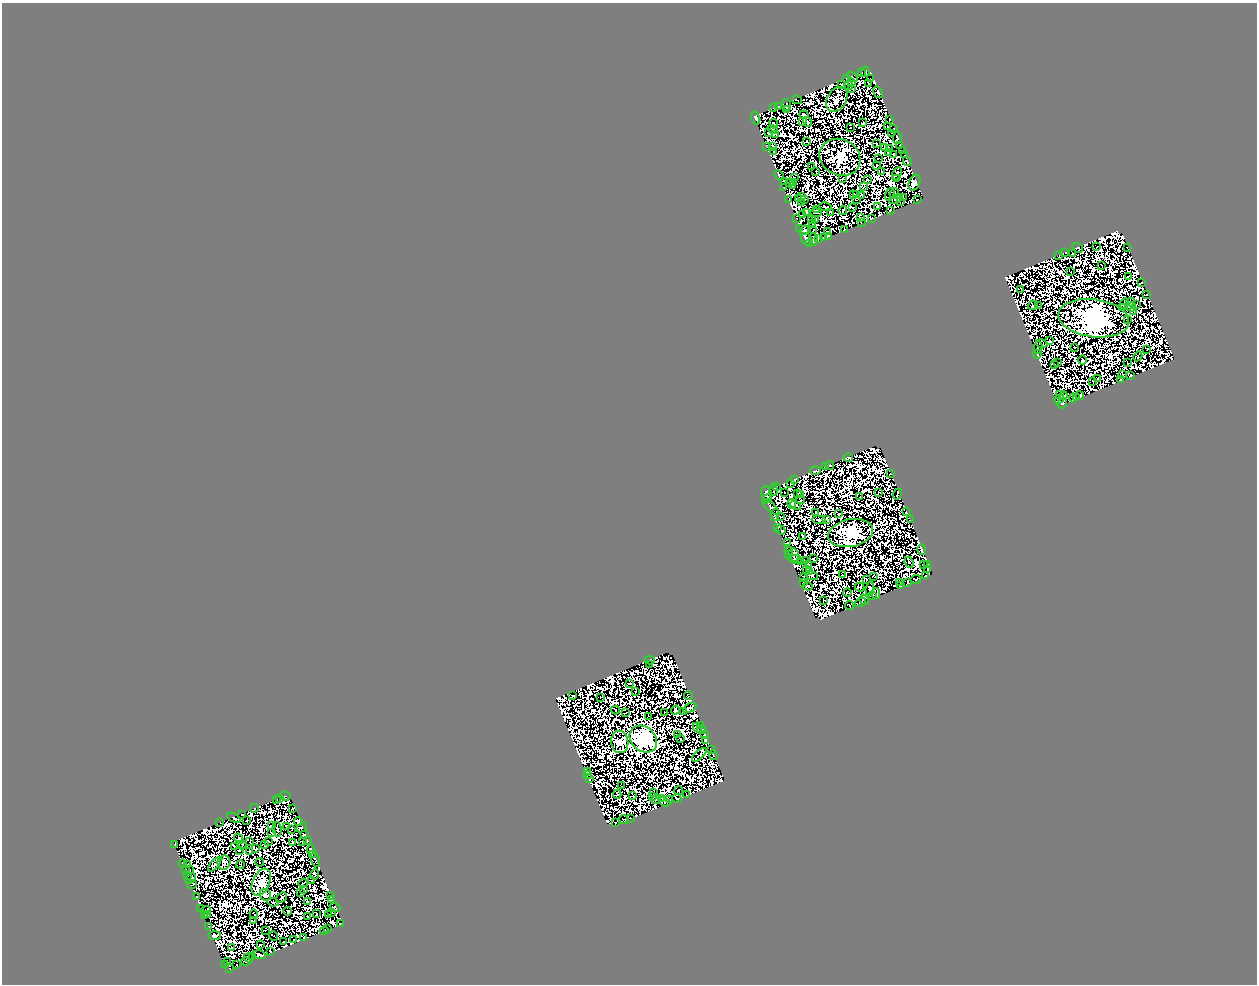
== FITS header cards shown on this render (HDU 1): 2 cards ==
NAXIS1  =                 1255
NAXIS2  =                  982

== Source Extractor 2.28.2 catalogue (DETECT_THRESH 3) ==
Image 1255 x 982 px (HDU 1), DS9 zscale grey, 1 PNG px = 1 image px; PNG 1259 x 986 px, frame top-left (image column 1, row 982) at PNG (2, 3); each listed source drawn as its Kron ellipse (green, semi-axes under 4 px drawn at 4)
Background 0.884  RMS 5.8e-04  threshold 0.00173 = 3 sigma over >= 5 px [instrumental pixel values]
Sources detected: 852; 496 with non-positive FLUX_AUTO (blend fragments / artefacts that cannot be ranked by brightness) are neither listed nor drawn; the other 356 listed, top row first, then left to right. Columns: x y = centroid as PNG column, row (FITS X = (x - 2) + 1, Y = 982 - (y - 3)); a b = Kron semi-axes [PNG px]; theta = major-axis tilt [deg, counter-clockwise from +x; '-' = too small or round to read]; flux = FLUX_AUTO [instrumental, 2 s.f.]
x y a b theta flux
861 72 2 2 - 33
865 72 5 2 - 110
852 77 6 2 -43 110
846 78 3 2 - 100
870 79 4 2 - 51
852 83 4 2 - 4.1
869 83 2 2 - 21
842 84 3 2 - 110
848 86 4 3 - 5.8
852 88 3 2 - 62
878 92 6 3 -57 4.7
837 99 13 9 56 1100
797 100 5 2 - 87
786 105 6 4 -71 120
778 107 3 2 - 4
774 108 2 2 - 71
787 110 4 3 - 69
804 115 4 2 - 48
756 118 7 3 -75 69
890 119 3 2 - 77
803 122 2 2 - 34
807 122 5 2 - 32
863 123 3 2 - 75
774 124 5 2 - 18
887 126 3 2 - 44
850 128 3 2 - 30
773 129 5 2 - 52
893 129 3 2 - 84
769 133 4 3 - 110
892 134 4 2 - 28
776 135 3 3 - 15
897 138 6 3 85 110
807 141 3 2 - 25
877 144 3 2 - 62
900 145 3 2 - 48
766 146 2 2 - 55
772 146 3 2 - 47
884 148 2 2 - 10
889 148 3 2 - 47
774 151 3 2 - 75
903 151 3 2 - 120
888 152 4 3 - 21
893 154 4 2 - 51
905 155 2 2 - 95
840 157 21 18 -27 26000
878 158 2 2 - 33
907 161 5 2 - 110
876 165 3 2 - 45
812 167 3 2 - 7.4
816 172 2 2 - 46
882 172 3 2 - 42
897 174 7 3 62 79
779 175 6 3 -45 190
794 178 3 2 - 35
842 179 3 2 - 61
896 179 4 2 - 89
867 180 3 3 - 47
784 181 2 2 - 51
793 182 2 2 - 28
789 183 3 2 - 64
914 183 8 5 69 93
793 186 4 2 - 24
864 187 4 3 - 17
784 188 3 2 - 37
890 194 7 2 72 25
894 194 5 2 - 21
853 195 3 3 - 9.9
856 195 3 2 - 36
861 195 3 2 - 24
802 196 2 2 - 7.7
904 197 3 2 - 24
799 199 3 2 - 44
804 199 2 2 - 6.7
857 199 3 2 - 19
896 199 7 4 22 19
789 200 3 2 - 40
917 200 3 2 - 54
900 202 3 2 - 19
802 203 3 2 - 32
877 206 4 3 - 38
825 207 6 2 -13 110
852 208 4 2 - 61
817 209 2 2 - 3.7
843 210 5 3 - 73
890 210 3 2 - 38
806 212 4 2 - 11
831 212 3 2 - 26
816 213 5 2 - 6
802 215 3 2 - 3
861 217 3 2 - 84
796 218 3 2 - 50
871 218 4 3 - 45
811 219 3 2 - 31
816 219 2 2 - 23
861 223 3 2 - 34
812 224 2 2 - 33
800 228 4 2 - 28
804 230 5 3 - 12
813 230 3 2 - 7.8
844 230 2 2 - 45
827 232 3 2 - 62
828 236 3 2 - 31
819 238 4 3 - 45
824 238 3 3 - 140
813 239 6 2 -87 90
807 240 7 5 -43 370
810 243 2 2 - 59
1097 247 4 2 - 3.9
1078 248 6 3 -33 73
1127 248 3 2 - 45
1065 252 4 2 - 1.6
1072 254 3 2 - 71
1059 256 2 2 - 50
1101 265 3 2 - 22
1071 272 3 2 - 38
1128 276 2 2 - 42
1141 282 4 2 - 130
1021 289 3 2 - 19
1146 295 4 2 - 110
1131 302 4 2 - 3.8
1124 303 5 2 - 10
1033 305 5 3 - 27
1136 305 3 2 - 5.6
1038 306 3 2 - 26
1131 307 4 3 - 67
1123 308 2 2 - 17
1134 311 3 2 - 28
1094 318 35 19 -8 320000
1128 319 3 2 - 45
1049 341 3 2 - 45
1042 343 6 2 -15 6.4
1074 347 2 2 - 20
1038 348 6 2 78 67
1147 349 2 2 - 61
1037 354 4 3 - 48
1138 356 5 2 - 2
1082 360 4 2 - 53
1058 363 3 2 - 22
1127 363 2 2 - 46
1055 364 2 2 - 18
1122 375 3 2 - 31
1130 375 3 3 - 31
1098 379 3 2 - 81
1121 380 3 2 - 82
1093 381 2 2 - 30
1059 395 3 2 - 55
1080 395 4 3 - 100
1064 396 4 2 - 26
1073 398 4 3 - 64
1077 398 4 2 - 70
1059 399 5 2 - 0.06
1062 403 6 3 57 78
848 458 5 3 - 150
830 465 4 4 - 140
825 467 3 3 - 120
815 471 5 3 - 110
890 474 3 2 - 70
794 479 3 3 - 43
791 483 2 2 - 33
776 487 2 2 - 0.79
773 490 6 2 -81 10
784 492 3 2 - 35
766 493 7 5 -88 210
878 493 2 2 - 56
797 494 3 2 - 17
897 494 5 2 - 7
801 495 3 2 - 13
860 497 2 2 - 24
767 499 5 2 - 34
801 500 4 3 - 20
792 504 5 3 - 4.7
796 505 6 3 -31 13
771 507 10 4 -43 47
815 512 3 2 - 63
906 512 3 2 - 40
839 514 3 2 - 42
775 515 6 2 79 75
780 517 2 2 - 47
827 519 4 3 - 61
819 520 7 3 -3 34
910 520 2 2 - 35
778 528 3 2 - 120
781 530 5 3 - 58
851 533 22 13 11 61000
803 536 3 2 - 49
788 543 3 2 - 96
922 550 5 3 - 140
789 551 4 2 - 91
789 555 3 2 - 1.9
794 555 7 4 -67 230
795 559 7 3 -9 140
814 559 3 2 - 60
805 560 4 2 - 35
801 561 2 2 - 15
909 562 5 2 - 16
808 564 4 2 - 27
923 564 3 2 - 62
928 565 3 2 - 92
928 569 3 2 - 36
806 570 2 2 - 97
810 571 3 2 - 3.7
842 575 2 2 - 29
812 576 6 3 -15 26
874 576 3 2 - 12
926 576 3 2 - 44
803 577 4 2 - 47
916 579 5 3 - 230
867 580 3 2 - 36
804 582 3 2 - 58
900 582 3 2 - 41
908 583 3 2 - 110
808 586 5 2 - 32
901 586 3 2 - 32
860 587 5 3 - 8.2
870 589 7 3 86 51
847 593 4 2 - 25
876 594 5 4 - 77
873 595 3 2 - 37
824 600 2 2 - 27
864 600 5 3 - 31
860 602 6 3 37 190
850 605 5 2 - 16
649 660 5 3 - 72
649 664 3 2 - 21
629 683 3 2 - 37
635 692 2 2 - 64
688 695 4 3 - 9.7
573 696 3 2 - 82
600 697 2 2 - 46
690 708 7 4 30 14
615 710 4 2 - 24
675 710 4 4 - 100
684 711 3 3 - 57
664 712 2 2 - 5.4
625 713 3 2 - 17
648 716 4 2 - 11
701 725 3 2 - 44
697 727 5 3 - 25
702 730 4 3 - 27
677 735 3 2 - 15
705 735 3 2 - 78
643 739 15 12 -43 120000
681 739 3 2 - 34
706 740 4 2 - 57
620 742 11 8 -83 8100
711 749 3 2 - 52
699 755 9 2 42 52
713 755 5 2 - 9.3
587 771 3 2 - 17
587 775 4 2 - 96
589 779 3 2 - 61
622 786 3 2 - 2.9
679 791 4 2 - 26
654 793 3 2 - 56
617 794 4 3 - 35
686 794 3 2 - 35
285 796 6 3 -16 92
633 796 2 2 - 36
653 797 3 2 - 24
280 798 3 2 - 61
662 798 4 2 - 25
276 799 3 2 - 11
656 799 5 2 - 36
669 799 3 2 - 17
677 799 4 3 - 41
664 802 6 2 -32 56
254 808 4 2 - 33
293 808 3 2 - 27
242 814 4 2 - 75
234 818 7 2 -27 130
630 819 2 2 - 26
624 820 5 2 - 28
247 821 3 2 - 24
220 822 3 2 - 0.75
298 822 4 4 - 69
615 823 3 2 - 18
271 825 4 3 - 12
286 826 3 2 - 75
302 827 6 2 41 99
277 829 7 3 -80 40
292 829 3 3 - 21
272 832 2 2 - 4.1
304 835 3 2 - 120
239 839 5 3 - 42
307 841 3 3 - 79
250 842 3 2 - 48
268 842 4 2 - 29
292 842 2 2 - 3.6
303 842 3 2 - 18
175 844 3 2 - 42
242 845 4 3 - 42
265 845 4 2 - 23
235 846 3 2 - 15
256 849 4 2 - 27
239 850 3 2 - 38
311 850 5 3 - 200
249 851 3 2 - 130
312 855 3 2 - 53
315 860 7 3 -73 79
260 862 4 2 - 110
224 863 7 6 - 28
183 864 4 3 - 27
187 864 3 2 - 18
215 864 8 4 49 99
240 865 4 2 - 34
185 870 3 2 - 87
189 870 2 2 - 38
315 874 5 4 - 70
188 875 3 2 - 7.9
190 878 6 3 42 71
311 881 2 2 - 46
261 882 14 8 67 13000
303 883 5 2 - 14
192 885 5 2 - 51
304 889 4 2 - 39
301 893 2 2 - 28
265 895 6 5 - 83
331 896 2 2 - 18
196 897 3 2 - 87
281 898 6 3 42 45
332 900 3 3 - 30
273 902 6 4 -9 47
308 902 4 2 - 66
335 908 5 3 - 24
201 909 2 2 - 41
206 910 5 3 - 48
288 911 4 3 - 42
331 912 2 2 - 30
316 913 3 2 - 27
254 914 4 2 - 21
208 915 3 2 - 14
329 915 3 2 - 15
204 916 3 2 - 33
307 916 3 2 - 45
254 921 4 2 - 32
341 923 4 2 - 28
209 927 4 2 - 16
327 928 4 2 - 72
265 930 2 2 - 25
324 931 4 2 - 28
214 935 6 3 2 230
273 936 5 2 - 10
304 938 3 2 - 56
294 940 2 2 - 46
283 941 2 2 - 45
261 945 3 2 - 37
231 948 3 2 - 150
270 951 3 2 - 100
259 955 6 3 -16 130
253 957 3 2 - 34
249 958 5 2 - 45
228 962 4 3 - 0.89
246 962 4 3 - 1.3
224 965 3 2 - 48
237 965 3 2 - 34
230 968 3 2 - 77
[496 non-positive-flux detections neither listed nor drawn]